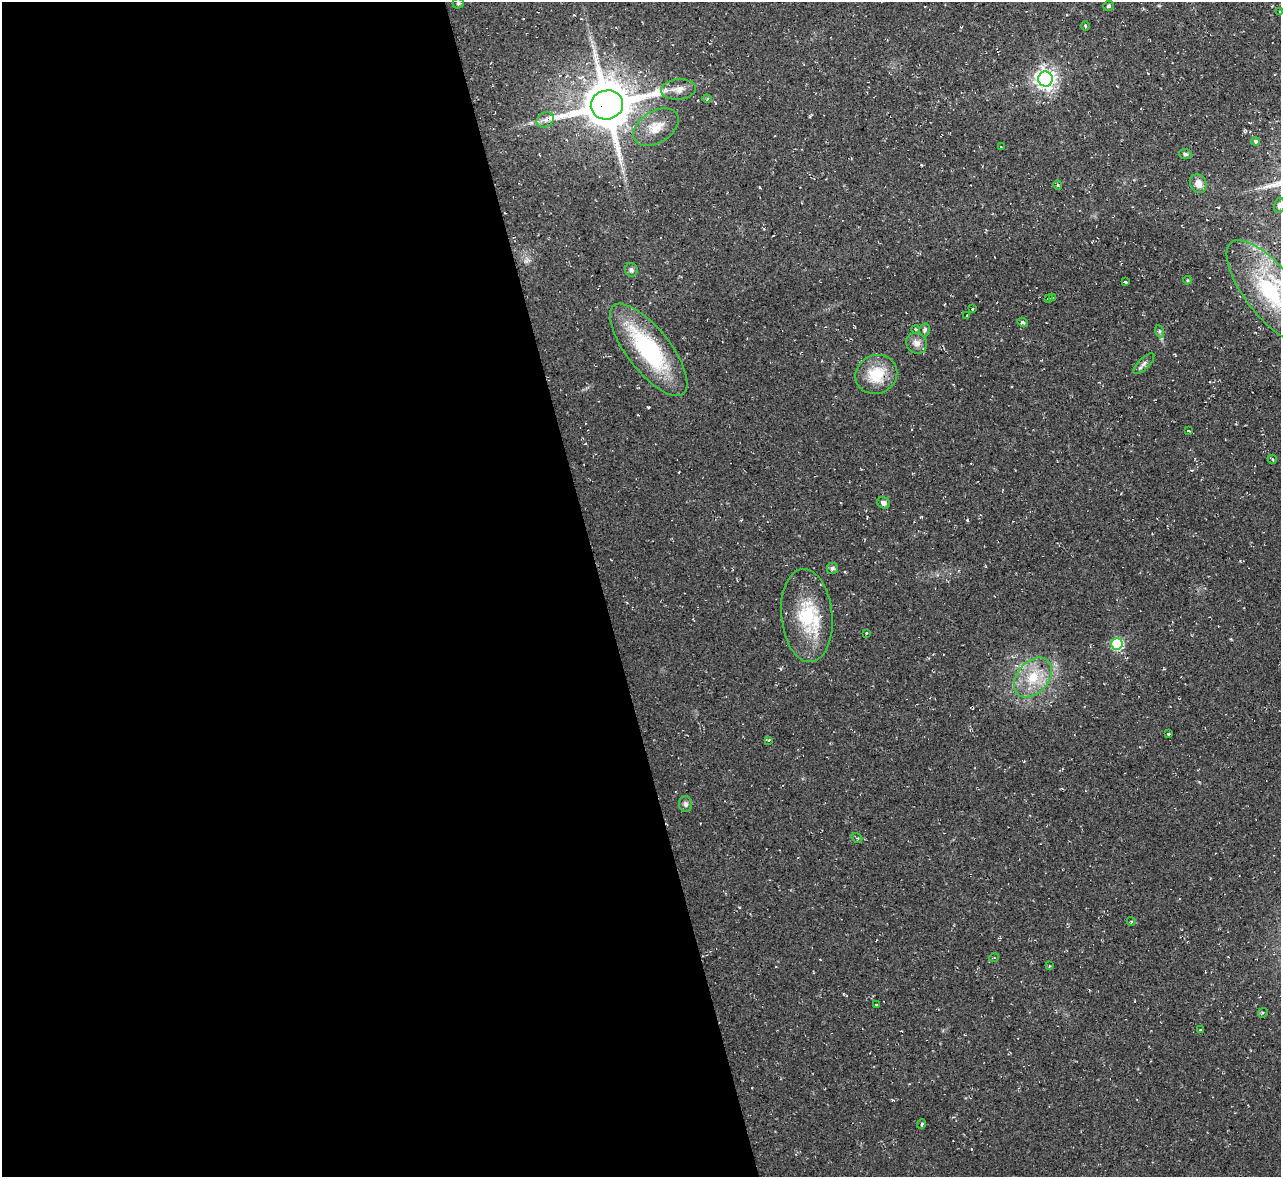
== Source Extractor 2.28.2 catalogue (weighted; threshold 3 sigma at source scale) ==
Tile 9 of 4 x 4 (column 1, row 3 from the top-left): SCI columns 1-1279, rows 1315-2489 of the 5116 x 5098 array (HDU 1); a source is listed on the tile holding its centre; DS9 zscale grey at full resolution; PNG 1283 x 1179 px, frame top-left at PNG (2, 2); each listed source drawn as its Kron ellipse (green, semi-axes under 4 px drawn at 4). Shown black and unused: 47% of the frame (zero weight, under 2 of 3 exposures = <1% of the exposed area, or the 3 px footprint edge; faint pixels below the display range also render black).
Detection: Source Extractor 2.28.2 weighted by HDU 2 'WHT'; one run over the whole footprint, this tile lists its part. Background 0.0913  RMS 0.01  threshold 0.0458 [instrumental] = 3 sigma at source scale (4.5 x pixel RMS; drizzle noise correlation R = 1.50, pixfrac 1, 0.05/0.05 arcsec/px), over >= 5 px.
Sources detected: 53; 2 cosmic-ray / hot-pixel residue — neither listed nor drawn; the other 51 listed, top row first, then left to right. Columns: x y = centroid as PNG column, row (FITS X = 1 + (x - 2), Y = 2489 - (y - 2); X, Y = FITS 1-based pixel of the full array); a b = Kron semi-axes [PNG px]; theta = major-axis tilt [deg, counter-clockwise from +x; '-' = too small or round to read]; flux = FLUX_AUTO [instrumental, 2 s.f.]
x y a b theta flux
458 3 5 5 - 2
1109 6 5 5 - 1.9
1280 12 4 3 - 0.9
1085 26 4 3 - 1.1
1045 79 7 7 - 600
679 89 17 10 6 9
707 99 4 4 - 1.2
607 105 16 14 14 5200
545 120 9 7 34 4.5
656 127 25 16 32 19
1255 141 4 4 - 1.9
1001 147 3 2 - 0.75
1186 154 6 5 - 2.2
1198 184 10 8 -63 8
1058 185 4 4 - 1.3
1279 205 7 5 78 2.8
631 270 7 6 - 2.8
1187 280 4 3 - 1.2
1125 282 4 3 - 3.9
1271 293 64 25 -51 110
1049 298 3 3 - 1.6
1052 298 3 3 - 2.2
972 309 3 2 - 1.2
967 315 3 3 - 10
1023 322 5 3 - 2.5
915 329 4 3 - 0.98
925 330 6 5 - 2.3
1159 331 6 4 -71 1.6
917 343 11 10 - 7
649 350 56 21 -52 110
1144 364 13 5 44 3.5
876 374 21 19 27 33
1188 430 4 2 - 0.88
1272 459 5 3 - 1.6
883 503 7 5 -25 3.8
832 568 6 5 - 2.7
807 615 46 25 -84 62
866 633 3 2 - 1.1
1117 644 6 6 - 90
1033 677 23 15 49 30
1169 734 3 3 - 3.8
768 740 4 4 - 1.6
685 804 8 6 -87 3
857 838 6 4 -35 1.7
1131 921 4 3 - 1.2
994 958 5 3 - 0.92
1049 966 4 2 - 0.73
876 1004 3 2 - 0.93
1263 1013 5 4 - 1.4
1200 1030 3 2 - 0.62
921 1124 5 3 - 1.2
Overlapping masked pixels (flux is a lower limit): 1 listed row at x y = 607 105
Isophote crosses this tile's border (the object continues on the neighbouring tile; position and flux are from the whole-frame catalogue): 2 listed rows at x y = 1279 205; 1271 293
Unlisted compact peaks at least as high as the median listed source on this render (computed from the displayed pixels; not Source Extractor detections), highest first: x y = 967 520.